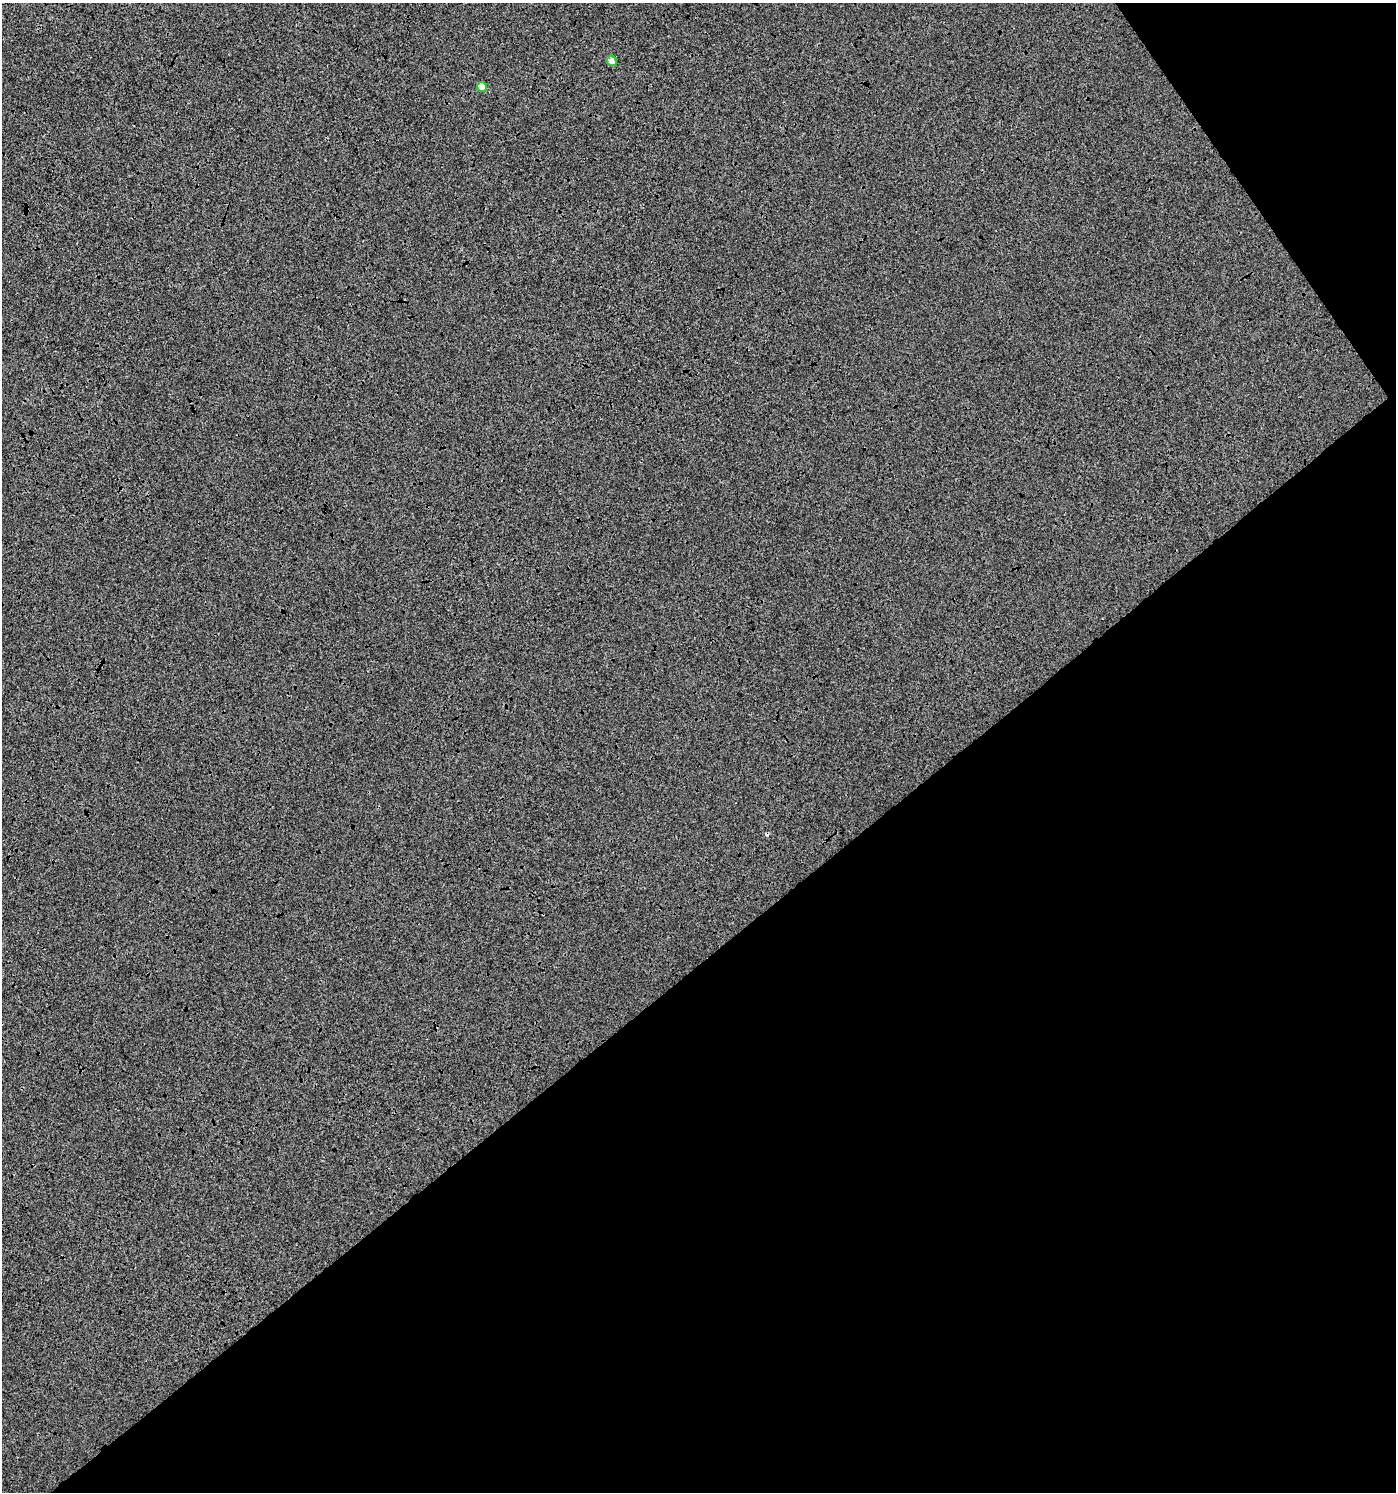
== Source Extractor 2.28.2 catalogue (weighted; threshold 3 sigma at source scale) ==
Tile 12 of 4 x 4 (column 4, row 3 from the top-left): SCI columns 4315-5708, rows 1496-2985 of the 5905 x 5967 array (HDU 1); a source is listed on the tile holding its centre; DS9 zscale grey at full resolution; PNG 1398 x 1494 px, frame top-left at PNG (2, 3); each listed source drawn as its Kron ellipse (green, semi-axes under 4 px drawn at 4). Shown black and unused: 39% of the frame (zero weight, under 3 of 4 exposures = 1% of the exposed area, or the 3 px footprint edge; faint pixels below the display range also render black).
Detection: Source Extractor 2.28.2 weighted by HDU 2 'WHT'; one run over the whole footprint, this tile lists its part. Background 1.57e-04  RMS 0.0065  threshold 0.0293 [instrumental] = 3 sigma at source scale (4.5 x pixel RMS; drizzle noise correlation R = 1.50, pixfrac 1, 0.0396/0.0396 arcsec/px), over >= 5 px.
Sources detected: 3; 1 cosmic-ray / hot-pixel residue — neither listed nor drawn; the other 2 listed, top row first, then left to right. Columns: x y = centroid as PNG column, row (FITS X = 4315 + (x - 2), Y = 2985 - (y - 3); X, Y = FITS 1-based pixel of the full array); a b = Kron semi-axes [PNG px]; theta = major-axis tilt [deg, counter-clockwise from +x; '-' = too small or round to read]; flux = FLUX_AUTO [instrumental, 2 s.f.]
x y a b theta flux
612 61 5 5 - 4.1
482 87 5 4 - 7.2